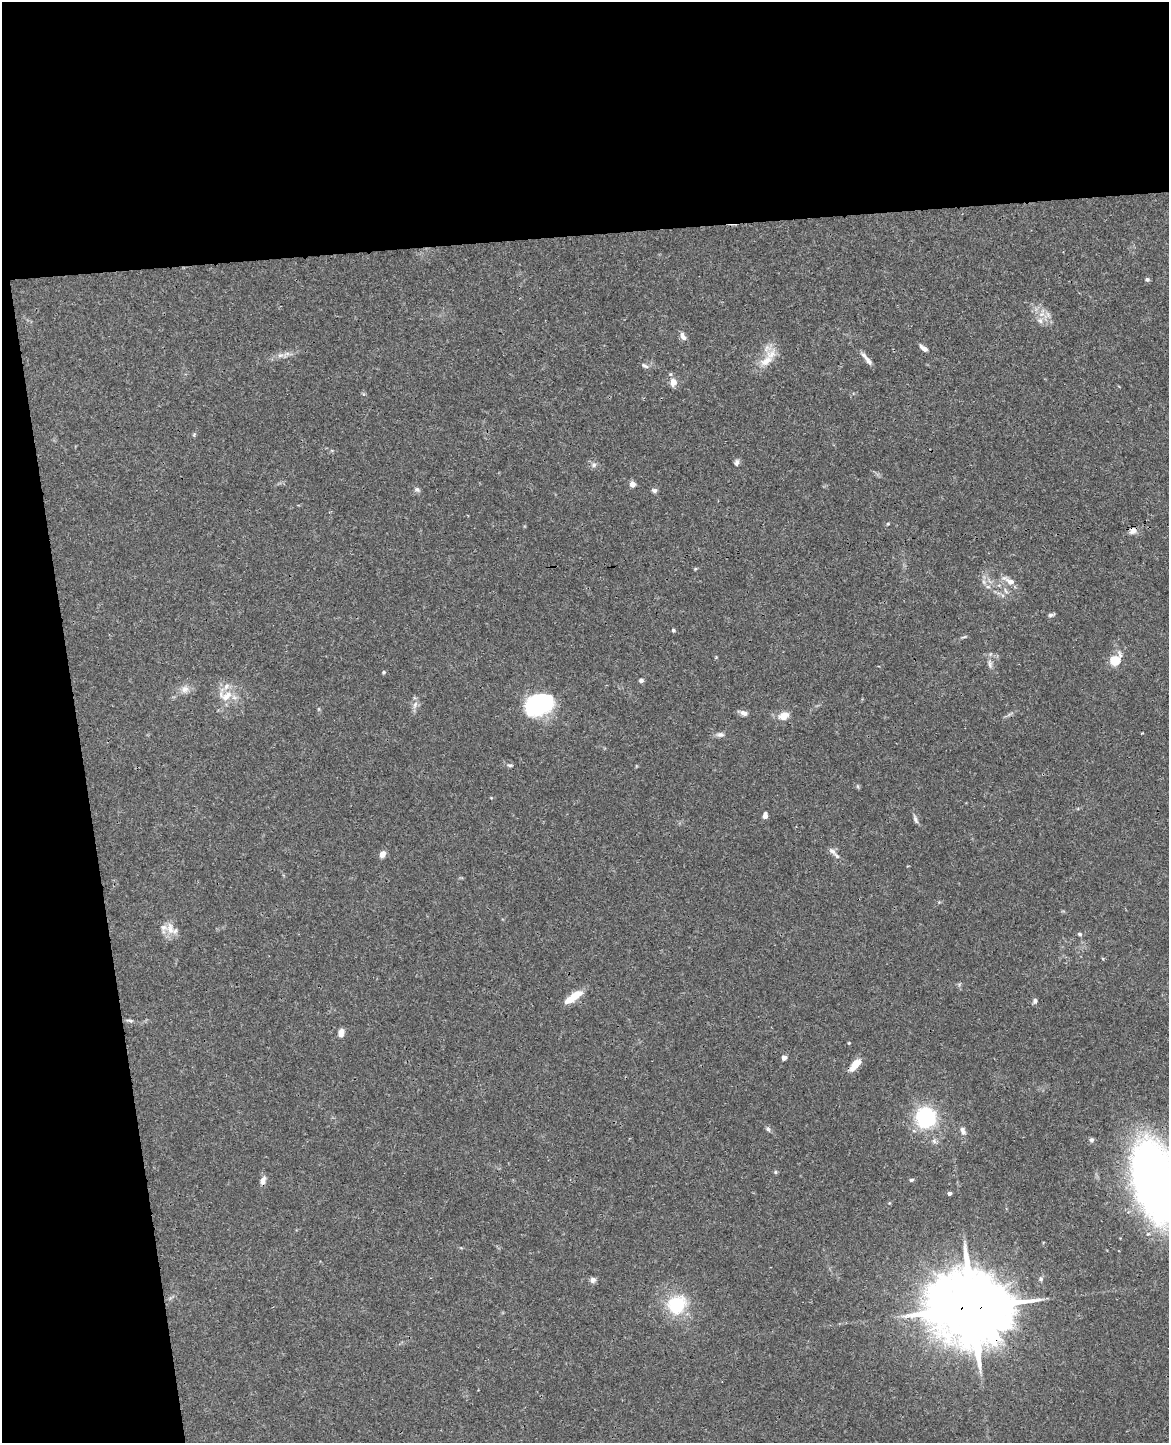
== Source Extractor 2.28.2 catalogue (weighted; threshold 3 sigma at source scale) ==
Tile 1 of 4 x 3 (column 1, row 1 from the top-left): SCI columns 58-1224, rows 3027-4467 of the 4785 x 4718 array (HDU 1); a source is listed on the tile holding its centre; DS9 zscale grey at full resolution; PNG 1171 x 1445 px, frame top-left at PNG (2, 2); no overlay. Shown black and unused: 23% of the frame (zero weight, under 3 of 4 exposures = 6% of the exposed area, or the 3 px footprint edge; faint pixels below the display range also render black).
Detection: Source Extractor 2.28.2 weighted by HDU 2 'WHT'; one run over the whole footprint, this tile lists its part. Background 0.0427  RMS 0.003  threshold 0.0134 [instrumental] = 3 sigma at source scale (4.5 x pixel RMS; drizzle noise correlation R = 1.50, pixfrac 1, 0.05/0.05 arcsec/px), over >= 5 px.
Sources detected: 62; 1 too faint to see at this stretch — not listed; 3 inside a brighter listed object's ellipse — not listed separately; the other 58 listed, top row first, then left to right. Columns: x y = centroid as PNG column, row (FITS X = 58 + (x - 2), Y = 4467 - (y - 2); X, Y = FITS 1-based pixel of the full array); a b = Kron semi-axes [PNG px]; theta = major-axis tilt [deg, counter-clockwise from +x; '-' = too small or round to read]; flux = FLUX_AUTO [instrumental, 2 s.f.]
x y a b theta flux
1147 279 5 5 - 0.57
1040 321 8 6 -68 1.1
683 336 12 6 -62 1.3
924 348 9 5 -36 1.4
280 355 9 6 7 1.1
766 361 22 11 36 4.8
868 361 16 6 -50 1.6
645 366 10 5 -25 0.73
673 382 12 9 80 2
194 434 6 4 46 0.36
737 463 8 6 81 0.93
593 465 8 6 17 0.91
632 484 4 4 - 3.1
417 490 8 6 -26 0.7
654 490 7 6 - 0.77
888 524 4 4 - 0.3
1133 531 10 8 41 1.6
1010 582 14 8 -24 2.4
988 587 7 4 -1 0.63
1051 615 8 4 10 0.68
673 630 5 4 - 0.49
1115 660 6 5 - 18
990 664 13 6 -78 1.2
384 672 4 4 - 0.43
641 680 5 5 - 0.77
185 689 11 10 - 2
226 696 20 11 31 4.5
538 704 25 16 24 39
415 705 12 5 66 1.2
744 713 9 6 -17 1.4
784 716 14 10 21 2.8
720 735 11 6 -4 1.1
510 765 7 5 0 0.56
857 786 6 4 -71 0.39
765 816 6 4 79 1.5
915 819 12 5 -68 0.9
833 851 14 6 -42 1.4
382 854 7 6 - 1.9
170 928 19 10 -76 3.4
1080 934 6 4 -5 0.53
575 995 17 9 30 4.4
1035 1001 6 6 - 0.76
130 1020 12 3 -12 0.77
341 1033 9 7 72 1.7
784 1058 4 4 - 2.2
855 1065 17 8 50 3.6
926 1117 20 19 - 24
768 1129 7 5 -54 0.73
963 1131 11 7 -65 1.3
1092 1140 6 6 - 0.7
775 1172 5 4 - 0.47
263 1180 12 7 73 1.4
911 1180 5 4 - 0.49
1156 1181 57 29 -73 250
949 1193 4 3 - 0.97
593 1280 7 7 - 1.1
677 1305 17 15 51 17
972 1308 24 18 -1 4100
Overlapping masked pixels (flux is a lower limit): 3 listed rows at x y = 1133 531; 855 1065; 972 1308
Isophote crosses this tile's border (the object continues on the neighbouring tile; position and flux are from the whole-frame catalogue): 1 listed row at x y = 1156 1181